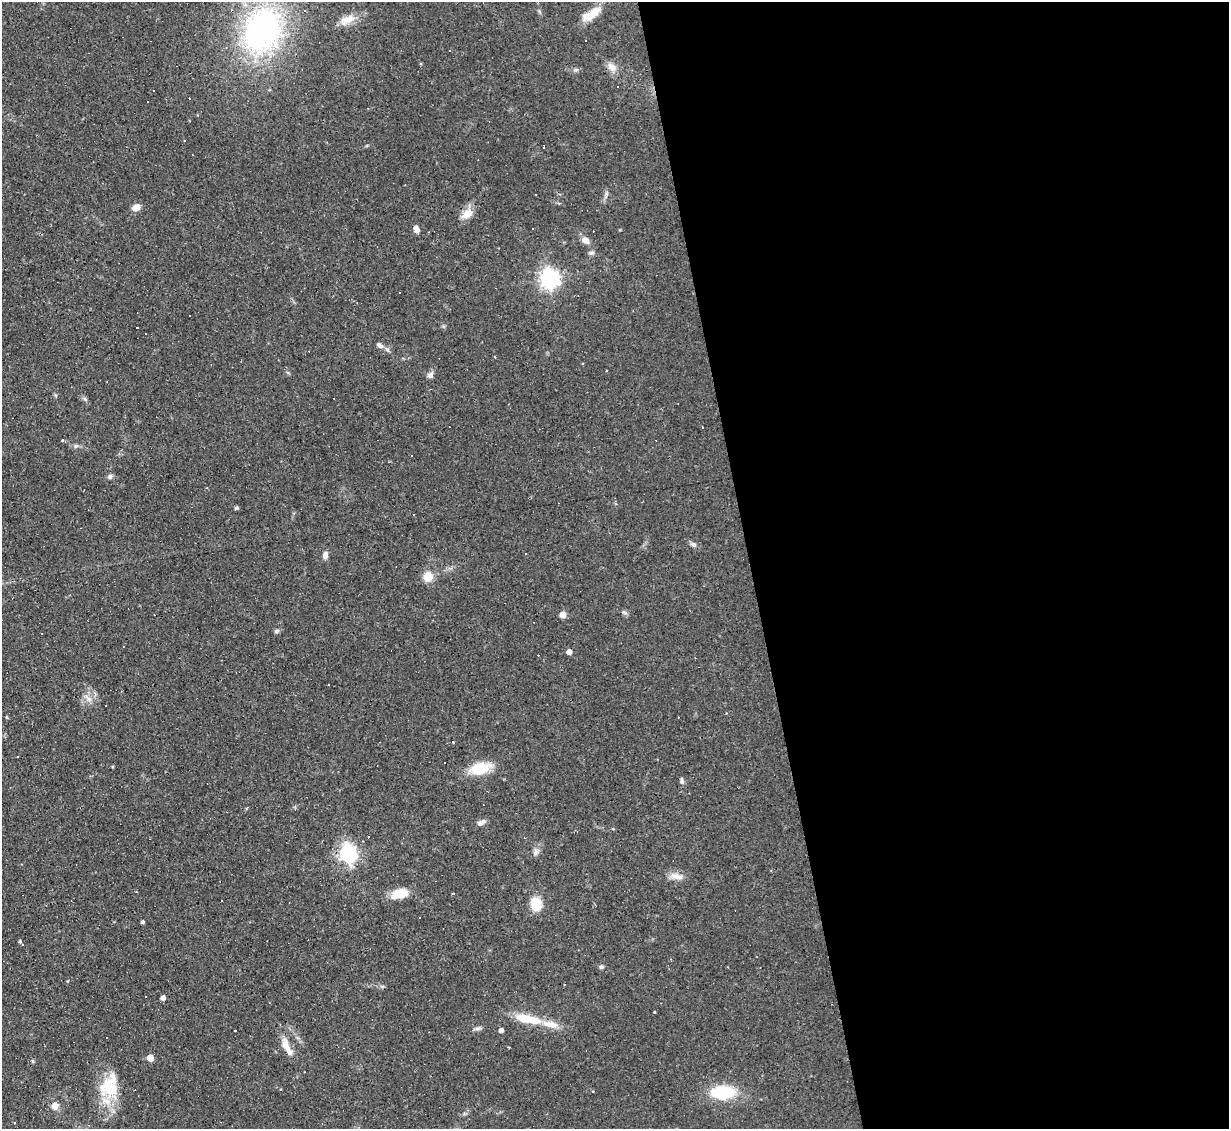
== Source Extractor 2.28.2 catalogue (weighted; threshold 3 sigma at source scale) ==
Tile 8 of 4 x 4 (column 4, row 2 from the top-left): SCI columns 3683-4909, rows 2501-3627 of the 4909 x 4884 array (HDU 1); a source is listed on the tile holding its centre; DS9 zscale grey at full resolution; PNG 1231 x 1131 px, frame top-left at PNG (2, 2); no overlay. Shown black and unused: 39% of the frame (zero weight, under 2 of 3 exposures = <1% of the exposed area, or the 3 px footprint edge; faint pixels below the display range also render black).
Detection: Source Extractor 2.28.2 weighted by HDU 2 'WHT'; one run over the whole footprint, this tile lists its part. Background 0.067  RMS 0.0045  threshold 0.0204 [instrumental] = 3 sigma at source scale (4.5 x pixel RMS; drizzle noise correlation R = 1.50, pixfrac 1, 0.05/0.05 arcsec/px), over >= 5 px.
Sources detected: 91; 20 cosmic-ray / hot-pixel residue — not listed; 5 inside a brighter listed object's ellipse — not listed separately; the other 66 listed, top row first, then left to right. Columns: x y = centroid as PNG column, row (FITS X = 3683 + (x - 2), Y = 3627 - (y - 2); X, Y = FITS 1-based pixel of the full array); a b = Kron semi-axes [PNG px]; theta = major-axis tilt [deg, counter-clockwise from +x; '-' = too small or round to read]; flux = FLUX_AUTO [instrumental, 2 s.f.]
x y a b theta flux
593 13 23 9 40 8.1
347 20 24 10 24 5.7
262 31 67 52 70 100
612 67 14 9 -46 3.3
576 70 7 5 19 0.98
153 91 3 2 - 0.52
184 141 3 3 - 2.2
543 147 4 2 - 0.57
136 207 9 7 21 3.3
467 213 17 12 41 4.7
416 229 9 6 -64 2.1
585 240 10 8 -34 2.6
591 253 8 5 -8 1.1
549 278 7 7 - 210
400 292 3 3 - 0.94
189 315 3 3 - 1.9
379 345 11 6 -38 1.8
606 371 2 2 - 0.32
430 375 7 7 - 1.8
85 399 7 4 -45 0.89
702 427 3 3 - 1.6
63 440 3 3 - 8.7
76 446 7 4 43 0.8
110 476 7 6 - 1.1
237 508 4 4 - 0.8
413 514 3 2 - 0.41
693 544 8 6 -24 1.2
325 555 9 6 80 1.9
428 576 11 10 - 6.3
624 612 7 4 -19 0.81
563 615 7 7 - 2.2
277 631 6 5 - 0.99
569 652 4 4 - 3.1
328 685 3 3 - 0.91
89 699 13 6 -45 2.5
105 706 3 2 - 0.8
453 742 3 3 - 7.8
18 756 3 2 - 0.68
480 768 18 10 14 16
682 781 8 5 -89 1.1
481 822 12 6 27 1.7
536 852 11 6 -85 1.6
348 853 7 7 - 170
676 876 19 8 -11 3.7
399 894 20 11 12 7.8
222 900 3 3 - 5.3
536 904 11 9 -77 12
419 917 3 2 - 0.33
142 922 3 3 - 0.83
20 942 5 3 - 0.65
601 967 6 5 - 0.86
146 997 3 3 - 1.7
163 998 4 4 - 1.9
654 1012 3 3 - 0.55
524 1018 17 10 -11 8.6
550 1024 23 9 -11 6.1
477 1028 10 4 21 1.1
235 1030 3 3 - 1.6
501 1030 4 4 - 1.7
287 1046 28 8 -64 5.7
509 1047 3 2 - 0.38
150 1058 5 5 - 5.3
33 1061 5 4 - 0.59
112 1089 34 21 5 15
723 1092 31 16 1 19
55 1106 6 6 - 4